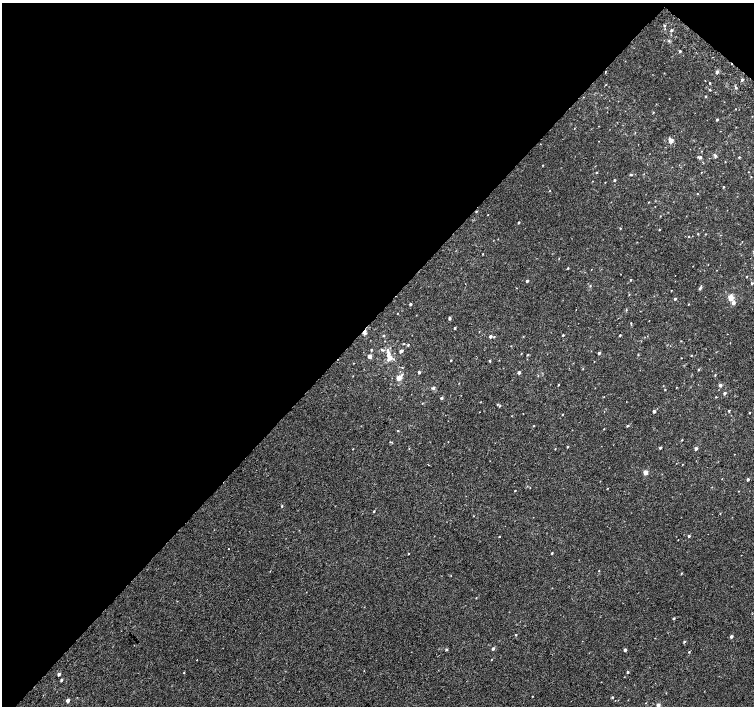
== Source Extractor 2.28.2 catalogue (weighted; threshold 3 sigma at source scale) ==
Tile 2 of 4 x 4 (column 2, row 1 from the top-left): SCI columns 1539-3041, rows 4486-5892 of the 6074 x 6092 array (HDU 1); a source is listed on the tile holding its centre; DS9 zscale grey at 2 x 2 block average (1 PNG px = mean of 2 x 2 image px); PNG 756 x 708 px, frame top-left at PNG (2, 3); no overlay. Shown black and unused: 46% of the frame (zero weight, under 2 of 3 exposures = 2% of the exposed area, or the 3 px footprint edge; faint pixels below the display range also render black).
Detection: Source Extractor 2.28.2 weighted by HDU 2 'WHT'; one run over the whole footprint, this tile lists its part. Background 9.91e-05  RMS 0.0034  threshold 0.0155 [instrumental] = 3 sigma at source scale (4.5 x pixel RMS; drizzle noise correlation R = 1.50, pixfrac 1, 0.0396/0.0396 arcsec/px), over >= 5 px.
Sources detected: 144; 2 cosmic-ray / hot-pixel residue — not listed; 3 inside a brighter listed object's ellipse — not listed separately; the other 139 listed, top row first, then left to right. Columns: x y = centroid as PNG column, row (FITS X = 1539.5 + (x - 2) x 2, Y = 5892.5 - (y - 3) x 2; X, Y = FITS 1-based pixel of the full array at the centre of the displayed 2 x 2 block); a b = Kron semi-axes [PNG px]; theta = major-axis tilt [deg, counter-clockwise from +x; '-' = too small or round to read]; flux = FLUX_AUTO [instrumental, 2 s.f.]
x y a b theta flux
664 25 3 2 - 0.7
671 30 3 3 - 1
669 41 3 2 - 0.63
680 51 3 2 - 0.87
717 72 4 3 - 1.5
742 79 3 2 - 1.4
705 80 2 2 - 0.32
710 83 2 2 - 0.5
736 88 3 2 - 0.67
710 90 2 2 - 0.62
706 96 2 2 - 0.51
736 109 2 2 - 0.26
653 112 2 2 - 0.52
717 119 3 2 - 0.88
599 126 2 2 - 0.24
635 133 3 2 - 0.32
671 140 5 4 - 2.8
715 155 6 3 -46 1.4
700 157 4 3 - 0.95
739 157 3 2 - 0.59
543 165 3 2 - 0.32
596 172 2 2 - 0.64
701 172 2 2 - 0.28
631 174 5 2 - 0.76
751 177 2 2 - 0.3
614 180 2 2 - 0.76
592 181 2 2 - 0.3
724 187 2 2 - 0.58
550 191 2 2 - 0.36
697 194 2 2 - 0.31
649 202 2 2 - 0.38
488 215 2 2 - 0.23
660 216 2 2 - 0.31
519 222 2 2 - 1.1
620 228 2 2 - 0.56
659 230 2 2 - 0.47
698 234 3 2 - 0.45
689 236 2 2 - 0.48
483 254 2 2 - 0.4
559 258 3 2 - 0.35
568 268 3 2 - 0.57
675 275 2 2 - 0.71
747 276 2 2 - 0.41
631 280 3 2 - 0.58
527 281 3 2 - 1.1
752 283 3 2 - 0.78
590 286 3 2 - 0.46
700 288 3 3 - 1.3
629 294 2 2 - 0.4
731 297 3 3 - 20
675 299 2 2 - 1
733 303 4 3 - 2.6
411 304 2 2 - 1.3
688 304 2 2 - 0.35
626 310 3 2 - 0.55
450 318 3 2 - 1.4
631 323 3 2 - 0.43
455 328 2 2 - 1
364 332 5 3 - 3
384 335 3 2 - 0.59
563 335 2 2 - 0.83
620 335 2 2 - 0.68
490 336 3 3 - 1.8
494 336 2 2 - 0.46
523 336 2 2 - 0.36
408 345 3 2 - 0.72
371 349 3 2 - 0.49
382 350 5 3 - 1.2
401 351 4 2 - 2
388 352 4 3 - 1.3
599 353 3 2 - 1.5
527 355 3 2 - 0.43
638 355 3 2 - 0.47
370 356 3 2 - 5
691 356 2 2 - 0.4
390 358 8 5 36 4.3
451 360 2 2 - 0.57
490 361 3 2 - 0.51
698 369 3 2 - 0.77
419 372 2 2 - 1.7
519 372 3 2 - 1.7
402 374 4 2 - 0.79
715 375 2 2 - 0.52
399 378 3 3 - 9.5
558 385 2 2 - 0.46
720 385 3 3 - 2.2
676 387 2 2 - 0.45
433 388 3 3 - 1.6
665 389 2 2 - 0.44
725 393 3 2 - 1.6
716 397 2 2 - 0.39
441 398 3 2 - 1.1
422 403 3 2 - 0.27
497 404 3 2 - 0.43
654 411 2 2 - 2.5
729 411 3 2 - 0.51
749 413 3 2 - 0.58
563 414 2 2 - 0.42
534 426 2 2 - 0.38
627 426 3 2 - 0.83
604 429 2 2 - 0.32
398 431 3 2 - 0.4
682 440 3 2 - 0.48
392 442 3 2 - 0.44
567 447 3 2 - 0.6
660 448 2 2 - 1.3
696 448 3 2 - 2.1
353 449 2 2 - 0.38
555 449 2 2 - 0.37
645 472 3 2 - 9.9
748 479 2 2 - 1.6
515 490 2 2 - 0.5
282 506 3 2 - 0.6
374 511 2 2 - 0.72
473 516 2 2 - 0.27
689 536 3 3 - 0.89
499 537 2 2 - 0.71
409 553 2 2 - 1.5
552 553 2 2 - 0.78
599 571 3 2 - 0.35
682 573 3 2 - 0.46
476 598 2 2 - 0.42
674 618 3 2 - 0.74
516 634 3 2 - 0.5
731 637 2 2 - 2.6
684 642 3 3 - 0.82
493 648 2 2 - 1.7
446 649 2 2 - 1.2
625 650 3 2 - 1.6
689 652 3 2 - 0.57
197 660 2 2 - 1.3
184 672 2 2 - 0.43
628 672 2 2 - 1
59 674 2 2 - 2.3
61 680 3 2 - 1.2
532 696 2 2 - 0.34
612 697 3 2 - 0.82
68 701 2 2 - 4
658 705 2 2 - 3.3
Overlapping masked pixels (flux is a lower limit): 1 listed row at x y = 364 332
Isophote crosses this tile's border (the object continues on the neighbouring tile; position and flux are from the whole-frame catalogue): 1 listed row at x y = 658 705